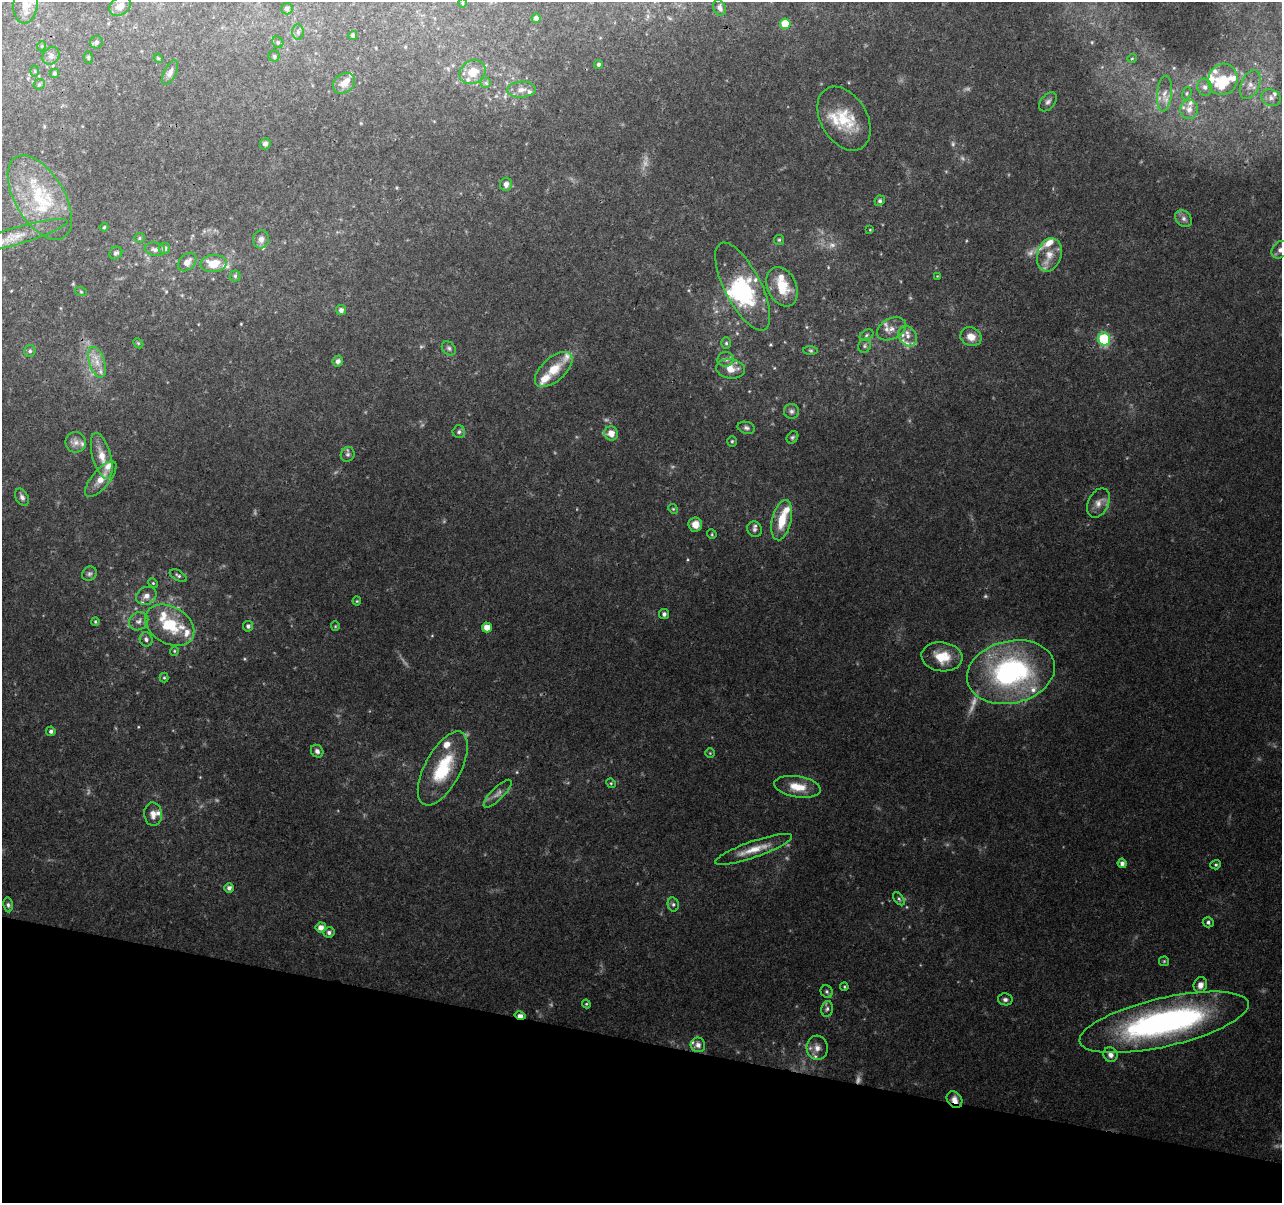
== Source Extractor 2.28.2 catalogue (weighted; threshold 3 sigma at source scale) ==
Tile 15 of 4 x 4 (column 3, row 4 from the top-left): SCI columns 2567-3846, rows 283-1483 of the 5125 x 5308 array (HDU 1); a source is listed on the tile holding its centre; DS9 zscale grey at full resolution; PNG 1284 x 1205 px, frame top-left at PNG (2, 2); each listed source drawn as its Kron ellipse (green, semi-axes under 4 px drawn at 4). Shown black and unused: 13% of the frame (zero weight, under 3 of 4 exposures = <1% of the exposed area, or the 3 px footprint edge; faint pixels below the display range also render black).
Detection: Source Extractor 2.28.2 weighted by HDU 2 'WHT'; one run over the whole footprint, this tile lists its part. Background 0.0727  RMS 0.0054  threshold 0.0242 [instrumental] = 3 sigma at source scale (4.5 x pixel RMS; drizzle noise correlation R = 1.50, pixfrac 1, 0.0396/0.0396 arcsec/px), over >= 5 px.
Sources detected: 191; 16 too faint to see at this stretch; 2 inside a brighter object's white glare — neither listed nor drawn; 33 inside a brighter listed object's ellipse — not listed separately; the other 140 listed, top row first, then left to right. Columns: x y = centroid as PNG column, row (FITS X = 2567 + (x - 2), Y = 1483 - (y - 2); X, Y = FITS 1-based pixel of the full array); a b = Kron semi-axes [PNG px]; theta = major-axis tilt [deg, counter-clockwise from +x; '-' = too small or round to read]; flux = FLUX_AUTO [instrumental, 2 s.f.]
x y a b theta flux
462 3 5 3 - 0.49
25 4 19 12 84 6.8
120 6 11 9 36 3.8
720 8 8 6 -67 1.7
287 9 6 6 - 1.8
536 18 5 4 - 2.7
785 24 5 5 - 12
298 32 7 5 89 1.5
353 36 4 4 - 1
96 42 6 6 - 1.2
278 42 6 5 - 0.98
42 46 5 3 - 0.49
51 56 9 7 53 2.4
274 56 5 5 - 0.82
88 58 6 4 -84 0.73
158 58 5 4 - 0.56
1132 58 4 3 - 0.41
598 64 4 4 - 1.2
35 71 5 3 - 0.55
472 72 14 11 32 8.3
54 73 4 4 - 1.1
170 73 13 6 63 2.5
1223 79 16 14 67 13
344 83 12 9 40 4.1
486 83 5 5 - 0.9
39 84 6 5 - 0.85
1250 84 15 9 66 4.8
1205 87 8 7 - 2.4
521 90 14 8 4 3.8
1187 93 6 4 73 0.88
1164 94 18 7 84 4.3
1271 98 10 8 -18 3.3
1048 102 11 7 50 2
1189 109 9 9 - 3.6
844 119 34 23 -59 22
265 144 5 5 - 1.9
506 184 6 6 - 2.5
40 197 47 24 -59 38
880 201 5 5 - 1.2
1184 218 9 7 -46 2.3
104 227 4 3 - 0.63
870 230 4 2 - 0.39
18 236 52 8 16 11
140 238 5 5 - 0.82
261 239 9 8 - 2.8
779 240 5 5 - 0.75
164 248 6 5 - 2.3
155 249 10 6 -8 2.1
1280 250 10 7 44 2.7
116 253 7 6 - 1.4
1049 255 17 12 74 7.4
187 262 11 7 44 3.6
214 263 13 8 5 10
235 276 5 5 - 1
937 276 3 3 - 0.34
743 287 48 18 -63 41
782 287 21 14 -63 14
81 292 6 3 -19 0.58
341 310 5 5 - 2.1
892 329 15 10 28 5.1
866 335 7 5 28 1
908 336 11 8 -60 4.2
971 337 11 9 -22 5.5
1104 339 6 6 - 49
138 343 6 4 -45 0.67
726 343 6 5 - 0.85
865 346 7 6 - 1.3
449 348 8 6 -46 1.3
811 350 7 4 -1 0.76
30 351 6 5 - 1.1
726 359 8 7 - 2
338 361 5 5 - 1.8
97 362 16 8 -72 5.8
554 369 23 11 42 11
731 369 14 9 -7 6.9
791 411 7 7 - 1.7
746 428 9 6 -15 1.5
459 432 6 6 - 1.2
611 433 7 6 - 5.8
792 437 6 5 - 1
732 441 5 4 - 0.75
76 442 10 10 - 3.4
348 454 7 6 - 1.5
102 456 24 9 -75 7.9
101 479 22 9 50 6.9
22 497 9 6 -61 1.6
1098 503 15 10 64 4.5
673 509 5 4 - 0.63
782 520 20 9 77 13
695 524 7 7 - 5.1
754 529 8 7 - 1.6
712 534 5 4 - 0.61
89 574 8 6 39 1.4
178 576 9 5 -29 1.2
153 583 5 4 - 0.63
146 596 11 8 31 3.7
357 601 4 4 - 0.57
664 614 5 5 - 1.4
95 621 4 3 - 0.62
139 621 10 8 34 2.7
170 625 26 18 -31 22
248 626 5 5 - 1.5
335 626 5 4 - 0.55
487 627 5 5 - 5.2
146 639 7 6 - 1.7
174 651 5 4 - 0.64
942 657 20 14 -7 13
1011 672 44 31 13 100
164 678 5 4 - 0.7
51 731 5 5 - 1.4
317 751 7 5 -46 1.9
710 753 4 4 - 0.58
443 768 41 18 62 28
611 783 5 4 - 0.64
797 787 23 10 -9 9.4
498 794 19 6 45 3.1
153 814 12 9 -84 3.7
753 849 40 8 19 9.5
1122 863 5 4 - 2.1
1216 865 5 4 - 0.85
229 888 5 4 - 2
899 899 7 4 -54 0.93
673 904 7 5 -76 1.2
8 905 7 5 -82 1.2
1208 922 5 5 - 1.2
321 927 5 5 - 3.3
329 932 6 5 - 1.7
1164 961 5 4 - 0.63
1200 985 8 6 75 3.5
844 987 4 3 - 0.55
827 992 6 5 - 1.1
1005 999 7 6 - 1.5
586 1004 4 4 - 0.62
827 1009 8 5 78 1.4
520 1016 6 4 -13 3.4
1164 1022 86 24 13 150
698 1045 7 7 - 2.8
817 1048 12 10 -85 4.1
1110 1055 7 7 - 2.3
954 1100 9 7 -53 3.9
Overlapping masked pixels (flux is a lower limit): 2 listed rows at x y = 520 1016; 954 1100
Isophote crosses this tile's border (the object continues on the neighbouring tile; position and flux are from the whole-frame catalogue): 3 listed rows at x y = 25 4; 18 236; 1280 250